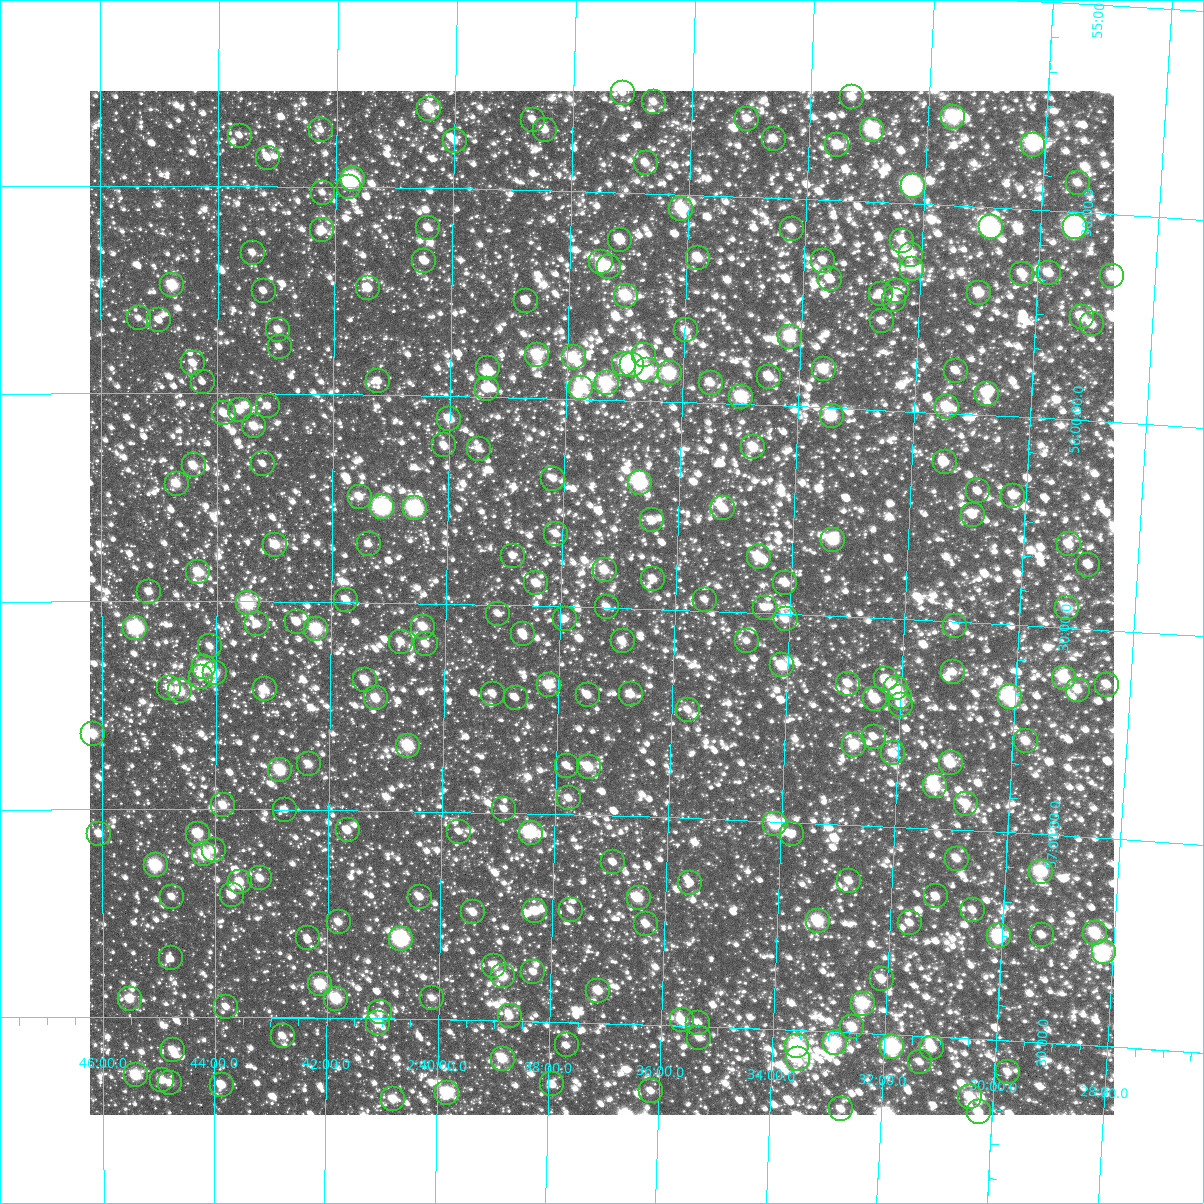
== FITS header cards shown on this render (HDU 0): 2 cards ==
NAXIS1  =                 1024
NAXIS2  =                 1024

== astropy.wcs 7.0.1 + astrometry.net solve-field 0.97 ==
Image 1024 x 1024 px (HDU 0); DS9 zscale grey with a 90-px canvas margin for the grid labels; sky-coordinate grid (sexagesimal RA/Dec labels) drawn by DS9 from the SOLVED WCS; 259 Tycho-2 reference stars matched to detected sources circled (green)
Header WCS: RA---TAN-SIP/DEC--TAN-SIP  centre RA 02:37:17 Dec +56:29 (39.32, +56.49 deg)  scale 8.66 arcsec/px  FOV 147.8' x 147.8'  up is +178 deg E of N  parity flipped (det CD > 0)
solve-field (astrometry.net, Tycho-2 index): VERIFIED the header's WCS against the Tycho-2 star catalogue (verified at 6 index scales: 12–259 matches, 0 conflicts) and refined it, rather than solving blind
Solved WCS: RA---TAN-SIP/DEC--TAN-SIP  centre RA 02:37:17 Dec +56:29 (39.32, +56.49 deg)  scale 8.66 arcsec/px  FOV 147.9' x 147.9'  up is +178 deg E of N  parity flipped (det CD > 0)
The solver's refit moves the header's centre by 0.54 arcsec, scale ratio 1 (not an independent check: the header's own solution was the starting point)
Tycho-2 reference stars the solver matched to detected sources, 259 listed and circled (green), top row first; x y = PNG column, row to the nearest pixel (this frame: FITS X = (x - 90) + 1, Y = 1024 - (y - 91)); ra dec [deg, ICRS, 3 dp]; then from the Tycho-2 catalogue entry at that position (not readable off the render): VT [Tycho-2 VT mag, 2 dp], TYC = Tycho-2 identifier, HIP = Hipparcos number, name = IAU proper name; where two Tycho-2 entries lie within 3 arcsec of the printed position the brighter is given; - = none
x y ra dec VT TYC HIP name
623 93 39.293 +55.260 11.52 3691-768-1 - -
852 97 38.323 +55.251 10.43 3691-1730-1 - -
654 102 39.160 +55.280 10.80 3691-1012-1 - -
429 109 40.108 +55.309 10.12 3704-117-2 - -
953 117 37.895 +55.287 8.38 3691-1352-1 11746 -
747 119 38.764 +55.313 10.95 3691-1128-1 - -
533 120 39.669 +55.330 11.21 3691-531-1 - -
321 130 40.565 +55.364 11.76 3704-249-1 - -
545 130 39.617 +55.354 10.65 3691-2064-1 - -
872 130 38.235 +55.328 8.55 3691-907-1 11850 -
240 136 40.909 +55.379 11.75 3704-1094-1 - -
774 139 38.647 +55.359 10.35 3691-1268-1 - -
455 141 39.997 +55.386 10.85 3691-1082-1 - -
837 145 38.378 +55.367 9.87 3691-774-1 - -
1033 145 37.549 +55.344 8.00 3691-1248-1 - -
268 158 40.789 +55.433 11.60 3704-331-1 - -
646 163 39.186 +55.428 10.58 3691-783-1 - -
353 179 40.428 +55.482 7.70 3704-131-1 12575 -
1078 183 37.352 +55.430 10.98 3691-524-1 - -
913 186 38.050 +55.458 6.79 3691-573-1 11796 -
349 187 40.442 +55.500 11.46 3704-145-1 - -
323 193 40.555 +55.515 11.76 3704-1287-1 - -
681 209 39.029 +55.535 8.89 3691-583-1 - -
991 227 37.711 +55.548 7.00 3691-669-1 11696 -
1075 227 37.354 +55.536 6.72 3691-750-1 11593 -
428 228 40.105 +55.596 10.55 3704-575-1 - -
792 229 38.556 +55.573 10.18 3691-2004-1 - -
322 230 40.555 +55.605 10.86 3704-389-1 - -
620 240 39.285 +55.614 9.75 3691-592-1 - -
902 241 38.085 +55.592 10.36 3691-936-1 - -
253 253 40.850 +55.661 11.10 3704-623-1 - -
911 255 38.047 +55.623 10.19 3691-622-1 - -
698 258 38.951 +55.651 9.73 3691-918-1 - -
424 261 40.118 +55.675 10.41 3704-147-1 - -
823 261 38.418 +55.647 11.17 3691-627-1 - -
601 262 39.363 +55.669 9.83 3691-574-1 - -
609 267 39.330 +55.679 9.95 3691-1281-1 - -
912 269 38.038 +55.657 10.05 3691-1609-1 - -
1049 273 37.452 +55.651 10.51 3691-438-1 - -
1022 274 37.566 +55.656 10.22 3691-990-1 - -
1112 276 37.182 +55.649 9.68 3691-1654-1 - -
830 279 38.383 +55.691 10.53 3691-1384-1 - -
172 285 41.193 +55.740 9.02 3704-195-1 12816 -
368 288 40.357 +55.743 10.15 3704-473-1 - -
264 291 40.803 +55.753 11.52 3704-685-1 - -
897 291 38.097 +55.712 10.87 3691-1005-1 - -
979 293 37.746 +55.706 9.58 3691-1426-1 - -
881 294 38.166 +55.720 11.29 3691-920-1 - -
626 296 39.256 +55.748 8.95 3691-56-1 - -
894 300 38.107 +55.733 10.64 3691-359-1 - -
526 301 39.680 +55.767 11.10 3691-720-1 12325 -
1082 317 37.302 +55.752 9.65 3691-450-1 - -
139 318 41.337 +55.819 11.69 3704-87-1 - -
159 320 41.250 +55.824 11.63 3704-384-1 - -
882 321 38.156 +55.786 10.73 3691-1276-1 - -
1092 324 37.258 +55.767 10.47 3691-344-1 - -
278 330 40.739 +55.846 10.52 3704-205-1 - -
686 330 38.993 +55.827 10.37 3691-8-1 - -
790 337 38.546 +55.834 9.33 3691-611-1 - -
280 347 40.734 +55.888 11.52 3704-332-1 - -
537 355 39.627 +55.896 9.06 3691-218-1 - -
644 355 39.171 +55.890 9.84 3691-132-1 - -
574 357 39.469 +55.898 9.74 3691-447-1 - -
193 363 41.103 +55.928 10.85 3704-690-1 - -
624 364 39.253 +55.911 9.33 3691-636-1 - -
632 365 39.220 +55.915 7.65 3691-724-1 - -
488 368 39.839 +55.930 10.89 3691-154-1 - -
824 369 38.396 +55.908 9.56 3691-142-1 - -
647 370 39.153 +55.925 8.66 3691-619-1 12152 -
956 371 37.829 +55.897 10.99 3691-427-1 - -
670 373 39.057 +55.932 8.54 3691-14-1 12128 -
769 377 38.629 +55.931 9.93 3691-570-1 - -
378 381 40.307 +55.967 11.09 3704-1220-1 - -
203 382 41.062 +55.972 12.05 3704-901-1 - -
607 383 39.326 +55.960 8.48 3691-2007-1 12216 -
711 383 38.879 +55.950 10.16 3691-1000-1 - -
581 388 39.435 +55.973 8.63 3691-900-1 12249 -
487 389 39.841 +55.981 10.29 3691-150-1 - -
987 394 37.690 +55.948 9.63 3691-214-1 - -
741 397 38.746 +55.983 8.96 3691-470-1 - -
268 406 40.782 +56.029 11.62 3704-1161-1 - -
947 407 37.859 +55.986 9.42 3691-437-1 11730 -
240 410 40.902 +56.039 10.09 3704-294-1 - -
224 413 40.970 +56.046 10.95 3704-270-1 - -
832 416 38.353 +56.018 9.06 3691-1886-1 - -
449 419 39.999 +56.055 10.00 3691-487-1 - -
254 426 40.840 +56.078 10.03 3704-84-1 - -
444 445 40.019 +56.119 10.78 3704-276-1 - -
753 447 38.685 +56.103 9.64 3691-206-1 - -
479 449 39.868 +56.125 10.94 3691-417-1 - -
945 462 37.858 +56.117 11.32 3691-1094-1 - -
263 464 40.800 +56.169 11.46 3704-2-1 - -
194 465 41.101 +56.173 9.99 3704-206-1 - -
553 479 39.545 +56.193 10.98 3691-878-1 - -
640 483 39.169 +56.197 7.56 3691-1340-1 - -
177 484 41.174 +56.217 9.86 3704-76-1 - -
978 491 37.708 +56.184 11.19 3691-10-1 - -
1013 496 37.554 +56.190 10.68 3691-1970-1 - -
360 497 40.381 +56.246 10.55 3704-218-1 - -
382 507 40.282 +56.270 7.45 3708-1551-1 12520 -
415 508 40.140 +56.271 7.55 3708-1323-1 - -
723 508 38.807 +56.252 9.86 3695-2134-1 - -
973 515 37.726 +56.241 10.27 3691-345-1 - -
652 520 39.113 +56.287 10.36 3695-2039-1 - -
556 534 39.527 +56.325 10.99 3695-2176-1 - -
833 540 38.326 +56.318 9.86 3695-2072-1 11888 -
369 544 40.339 +56.359 11.14 3708-1623-1 - -
1069 544 37.301 +56.299 10.48 3695-2266-1 - -
275 545 40.744 +56.363 9.73 3708-1500-1 - -
513 556 39.712 +56.382 11.44 3695-2141-1 - -
759 557 38.644 +56.366 9.71 3695-2245-1 - -
1088 565 37.212 +56.347 11.10 3695-1996-1 - -
605 570 39.311 +56.411 10.06 3695-1809-1 - -
198 572 41.079 +56.429 9.69 3708-915-1 - -
653 579 39.099 +56.428 10.71 3695-2095-1 - -
536 583 39.607 +56.446 10.21 3695-2099-1 - -
785 583 38.524 +56.425 10.31 3695-1899-1 - -
149 592 41.293 +56.478 10.58 3708-1257-1 - -
346 600 40.434 +56.493 10.35 3708-1335-1 - -
705 600 38.872 +56.473 11.20 3695-2036-1 - -
248 603 40.863 +56.504 8.31 3708-1347-1 - -
607 607 39.298 +56.498 10.94 3695-2201-1 - -
765 608 38.610 +56.487 11.55 3695-1723-1 - -
1067 608 37.295 +56.453 9.61 3695-2163-1 - -
498 614 39.771 +56.521 11.20 3695-1882-1 - -
565 619 39.479 +56.530 11.05 3695-1852-1 - -
786 619 38.516 +56.513 10.24 3695-2160-1 - -
297 622 40.648 +56.549 10.63 3708-1406-1 - -
257 624 40.821 +56.555 10.61 3708-1152-1 - -
955 626 37.779 +56.511 10.72 3695-1909-1 - -
423 627 40.097 +56.556 9.91 3708-940-1 - -
135 628 41.353 +56.564 8.55 3708-1634-1 12866 -
316 629 40.564 +56.565 8.66 3708-1387-1 12624 -
523 634 39.660 +56.568 10.08 3695-1994-1 - -
623 641 39.224 +56.579 10.89 3695-1446-1 - -
747 641 38.682 +56.569 11.18 3695-1861-1 - -
401 642 40.192 +56.593 10.39 3708-1468-1 - -
426 644 40.083 +56.598 10.70 3708-1289-1 - -
210 646 41.027 +56.608 10.76 3708-1316-1 - -
782 665 38.525 +56.624 9.58 3695-1768-1 - -
204 667 41.053 +56.658 8.94 3708-1000-1 - -
953 672 37.776 +56.622 10.78 3695-2032-1 - -
215 673 41.003 +56.673 9.91 3708-1278-1 - -
201 677 41.066 +56.682 10.95 3708-1325-1 - -
1064 678 37.288 +56.620 9.82 3695-1400-1 - -
886 679 38.065 +56.647 10.77 3695-1774-1 - -
365 680 40.347 +56.686 10.26 3708-1202-1 - -
848 684 38.231 +56.661 10.54 3695-2011-1 - -
549 685 39.543 +56.690 9.86 3695-1742-1 - -
1107 685 37.100 +56.631 10.72 3695-2000-1 - -
169 688 41.204 +56.709 10.67 3708-952-1 - -
896 688 38.021 +56.666 9.30 3695-2144-1 11782 -
265 689 40.787 +56.712 10.21 3708-1422-1 - -
1078 690 37.226 +56.647 10.30 3695-2162-1 - -
180 691 41.157 +56.717 9.69 3708-1261-1 - -
493 694 39.787 +56.713 10.69 3695-1800-1 - -
631 694 39.181 +56.707 10.32 3695-2042-1 - -
588 695 39.370 +56.712 10.84 3695-1802-1 - -
900 697 38.001 +56.687 10.65 3695-2243-1 - -
1010 697 37.521 +56.674 8.02 3695-1843-1 11631 -
376 698 40.299 +56.730 9.96 3708-966-1 12527 -
516 698 39.686 +56.722 11.28 3695-2229-1 - -
875 699 38.110 +56.695 9.57 3695-1531-1 - -
901 705 37.995 +56.707 10.61 3695-2025-1 - -
688 710 38.928 +56.739 11.11 3695-1813-1 - -
93 734 41.539 +56.819 9.51 3708-1290-1 - -
874 737 38.109 +56.786 11.55 3695-1457-1 - -
1026 741 37.440 +56.778 10.19 3695-1453-1 - -
854 745 38.193 +56.807 9.52 3695-1171-1 - -
408 746 40.154 +56.844 9.03 3708-1469-1 12477 -
893 753 38.020 +56.824 10.32 3695-1634-1 - -
951 763 37.766 +56.841 9.41 3695-1336-1 - -
309 764 40.589 +56.891 10.55 3708-1409-1 - -
567 766 39.454 +56.882 11.03 3695-1439-1 - -
589 767 39.356 +56.885 9.89 3695-1504-1 - -
280 770 40.717 +56.905 8.75 3708-926-1 12676 -
935 786 37.831 +56.898 9.05 3695-1566-1 11722 -
569 798 39.441 +56.961 10.67 3695-1681-1 - -
966 804 37.687 +56.937 10.21 3695-2260-1 - -
223 805 40.966 +56.991 10.27 3708-1154-1 - -
504 809 39.724 +56.991 10.74 3695-1460-1 - -
285 810 40.692 +57.001 11.37 3708-1334-1 - -
775 824 38.526 +57.007 8.89 3695-1238-1 - -
348 830 40.416 +57.048 10.85 3708-1062-1 - -
459 832 39.923 +57.047 11.34 3695-1353-1 - -
531 833 39.606 +57.046 8.51 3695-1477-1 12302 -
99 834 41.514 +57.059 10.35 3708-967-1 - -
198 834 41.076 +57.059 9.55 3708-1189-1 - -
792 834 38.452 +57.030 10.47 3695-1540-1 - -
214 850 41.005 +57.098 10.80 3708-1119-1 - -
204 854 41.049 +57.109 8.73 3708-1025-1 - -
957 859 37.716 +57.070 10.56 3695-1932-1 - -
613 862 39.237 +57.112 11.17 3695-1669-1 - -
156 865 41.265 +57.136 8.31 3708-1101-1 - -
1041 872 37.340 +57.090 8.61 3695-1572-1 - -
260 878 40.800 +57.166 10.31 3708-1307-1 - -
849 881 38.188 +57.136 10.49 3695-1534-1 - -
240 882 40.889 +57.174 10.36 3708-1015-1 - -
690 883 38.892 +57.155 11.52 3695-1888-1 - -
232 895 40.926 +57.207 10.47 3708-660-1 - -
936 896 37.801 +57.163 11.30 3695-1339-1 11714 -
172 897 41.191 +57.212 10.80 3708-1400-1 - -
420 897 40.090 +57.206 10.73 3708-992-1 - -
639 898 39.118 +57.196 9.85 3695-1294-1 - -
571 910 39.419 +57.229 11.03 3695-1954-1 - -
973 910 37.634 +57.190 10.70 3695-1438-1 - -
535 911 39.576 +57.235 9.90 3695-1427-1 - -
473 912 39.852 +57.241 10.32 3695-1162-1 - -
818 921 38.319 +57.235 8.85 3695-1350-1 - -
339 922 40.450 +57.270 10.71 3708-1318-1 - -
910 923 37.910 +57.230 10.66 3695-1733-1 - -
646 924 39.083 +57.258 10.59 3695-1493-1 - -
1095 933 37.086 +57.229 9.04 3695-2251-1 - -
1042 935 37.321 +57.242 11.13 3695-1765-1 - -
999 936 37.510 +57.249 8.70 3695-1753-1 - -
308 938 40.588 +57.308 11.29 3708-1168-1 - -
401 939 40.170 +57.309 7.18 3708-995-1 12488 -
1104 952 37.043 +57.275 8.07 3695-1226-1 11487 -
171 958 41.196 +57.360 11.12 3708-362-1 - -
494 966 39.753 +57.368 10.21 3695-1243-1 - -
533 972 39.579 +57.381 10.83 3695-1837-1 - -
503 976 39.715 +57.394 9.46 3695-1265-1 - -
882 979 38.024 +57.367 10.65 3695-1666-1 - -
320 984 40.529 +57.420 8.88 3708-161-1 12609 -
598 991 39.286 +57.422 10.08 3695-1337-1 - -
432 998 40.028 +57.449 11.29 3708-482-1 - -
130 999 41.381 +57.458 9.94 3708-431-1 - -
336 999 40.457 +57.454 8.74 3708-59-1 - -
863 1004 38.103 +57.429 8.44 3695-1563-1 - -
226 1007 40.949 +57.475 10.71 3708-448-1 - -
380 1012 40.258 +57.485 10.92 3708-231-1 - -
510 1016 39.679 +57.488 10.61 3695-831-1 - -
682 1020 38.908 +57.487 9.59 3695-925-1 - -
378 1023 40.267 +57.511 9.48 3708-367-1 12516 -
698 1023 38.834 +57.492 10.72 3695-943-1 - -
852 1027 38.144 +57.488 9.72 3695-705-1 - -
283 1036 40.694 +57.545 10.74 3708-335-1 - -
699 1038 38.827 +57.528 10.71 3695-856-1 - -
835 1043 38.219 +57.527 8.54 3695-1028-1 - -
567 1045 39.421 +57.556 11.25 3695-825-1 - -
797 1046 38.387 +57.537 8.09 3695-1145-1 11898 -
892 1047 37.961 +57.530 7.24 3695-1640-1 - -
932 1048 37.785 +57.527 9.57 3695-1038-1 - -
173 1050 41.186 +57.580 10.37 3708-111-1 - -
503 1059 39.707 +57.591 9.32 3695-852-1 - -
798 1059 38.383 +57.569 10.59 3695-1103-1 - -
920 1062 37.834 +57.563 10.95 3695-965-1 - -
1008 1072 37.438 +57.576 10.66 3695-769-1 - -
136 1075 41.352 +57.640 8.88 3708-446-1 - -
162 1080 41.236 +57.652 9.92 3708-465-1 - -
170 1083 41.198 +57.660 10.57 3708-237-1 - -
552 1084 39.480 +57.650 10.70 3695-782-1 - -
222 1085 40.967 +57.663 10.06 3708-480-1 - -
651 1091 39.035 +57.660 10.84 3695-929-1 - -
447 1093 39.953 +57.678 8.52 3695-192-1 - -
970 1097 37.603 +57.639 9.70 3695-316-1 - -
393 1099 40.197 +57.694 10.44 3708-345-1 - -
841 1109 38.178 +57.685 10.46 3695-1051-1 - -
979 1112 37.559 +57.675 10.05 3695-960-1 - -